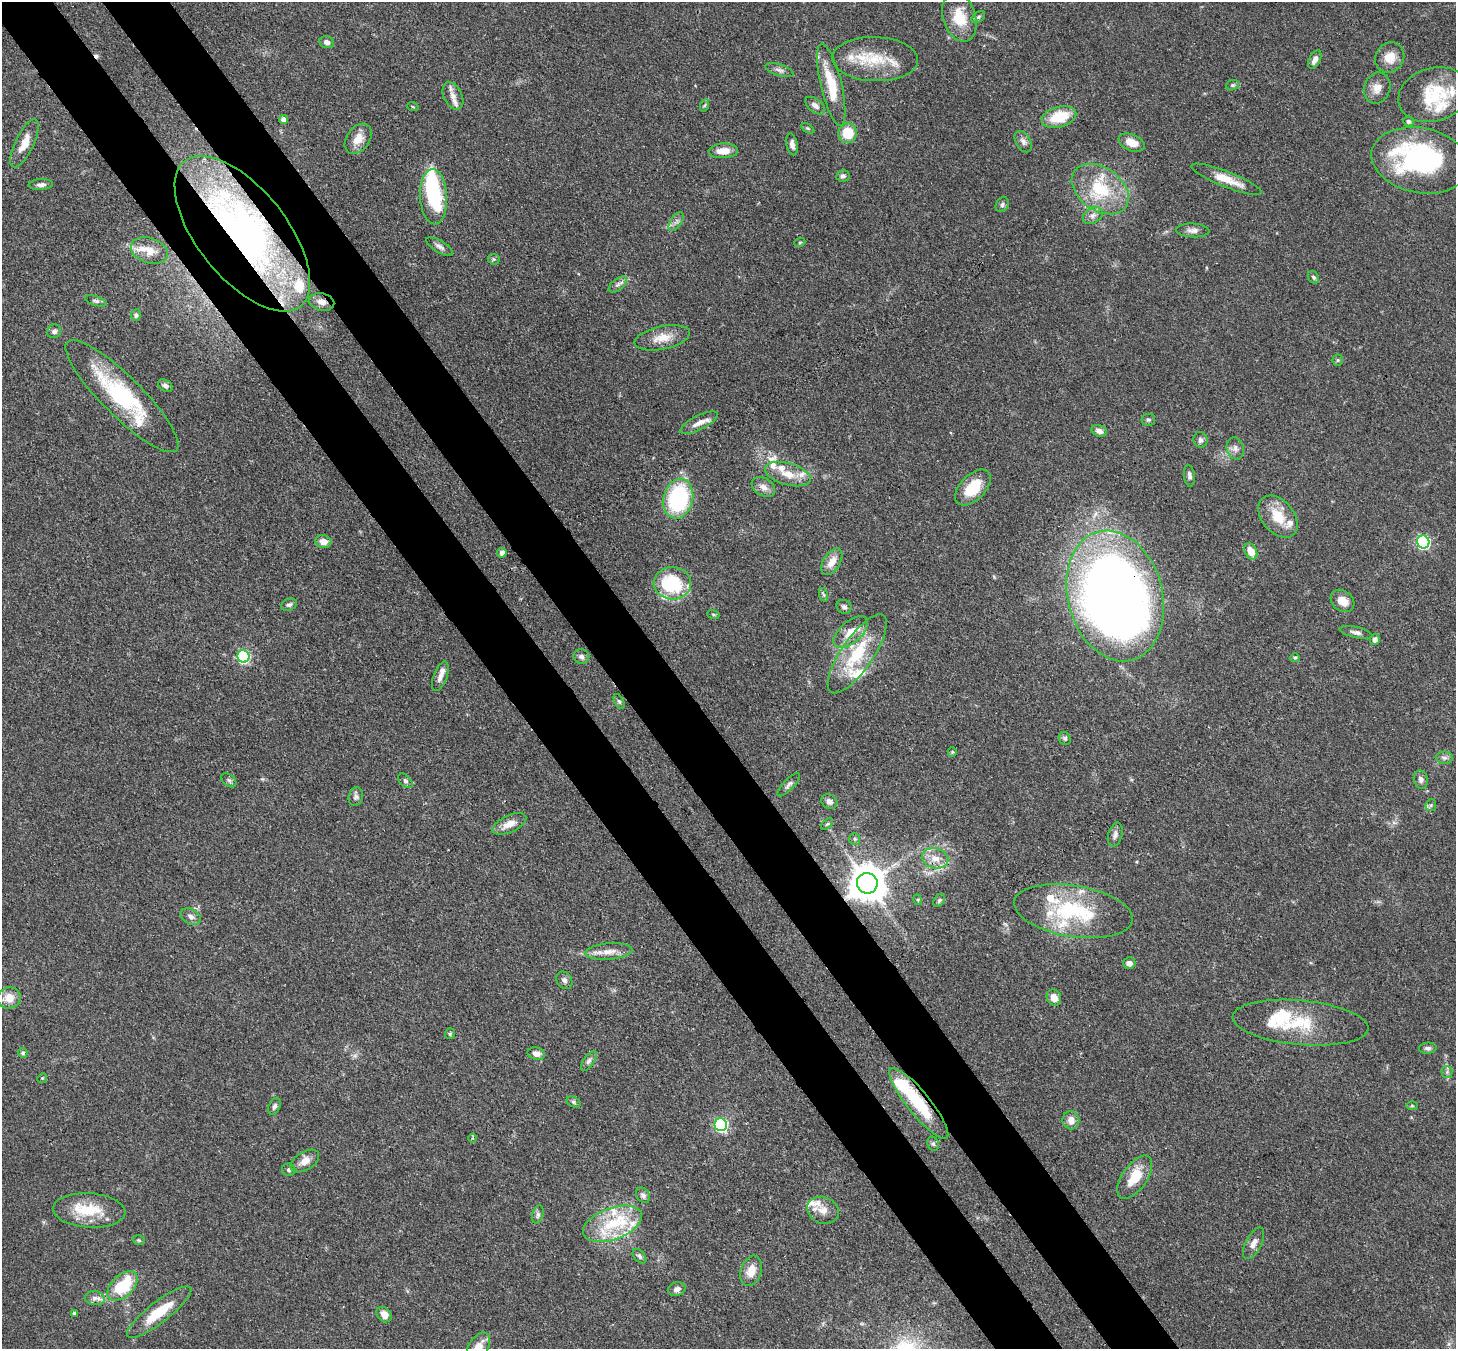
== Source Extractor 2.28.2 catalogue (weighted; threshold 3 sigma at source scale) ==
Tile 11 of 4 x 4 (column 3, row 3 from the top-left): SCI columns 2990-4443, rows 1556-2902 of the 5979 x 5952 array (HDU 1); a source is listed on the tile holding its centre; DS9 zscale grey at full resolution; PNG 1458 x 1351 px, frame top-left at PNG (2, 2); each listed source drawn as its Kron ellipse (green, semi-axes under 4 px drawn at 4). Shown black and unused: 9% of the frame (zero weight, under 3 of 4 exposures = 7% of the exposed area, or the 3 px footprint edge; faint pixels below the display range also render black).
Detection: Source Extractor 2.28.2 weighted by HDU 2 'WHT'; one run over the whole footprint, this tile lists its part. Background 0.101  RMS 0.004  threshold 0.018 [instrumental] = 3 sigma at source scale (4.5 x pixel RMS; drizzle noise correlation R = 1.50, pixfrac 1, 0.05/0.05 arcsec/px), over >= 5 px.
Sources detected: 170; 2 inside a brighter object's white glare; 1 cosmic-ray / hot-pixel residue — neither listed nor drawn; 24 inside a brighter listed object's ellipse — not listed separately; the other 143 listed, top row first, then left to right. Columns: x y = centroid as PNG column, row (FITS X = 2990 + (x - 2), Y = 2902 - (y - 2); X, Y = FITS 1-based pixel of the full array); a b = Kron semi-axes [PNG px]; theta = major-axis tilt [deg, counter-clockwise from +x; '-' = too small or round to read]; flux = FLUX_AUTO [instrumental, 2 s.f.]
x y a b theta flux
959 17 25 16 -72 10
978 17 7 5 36 0.79
327 42 7 6 - 1.6
1390 57 15 14 - 5.6
875 59 43 22 -2 18
1315 60 10 5 64 2.3
779 70 14 5 -19 1.7
831 85 42 10 -77 15
1232 85 6 5 - 0.73
1377 88 16 13 68 4.1
1434 95 36 26 17 20
453 96 14 9 -64 3.2
705 105 6 4 70 0.58
815 106 11 6 -38 1.9
413 107 6 3 -19 0.41
1059 117 17 10 16 13
283 120 4 4 - 2.1
1408 121 5 5 - 1.1
807 128 7 4 -31 0.62
848 133 10 9 - 11
358 139 17 11 55 5.4
1023 142 11 7 -59 1.7
24 143 26 9 64 5.6
1132 143 14 8 -22 5.2
792 144 11 5 -79 1.9
723 151 15 7 3 4.9
1420 160 49 32 -11 65
843 176 7 6 - 1.3
1226 179 37 8 -21 7.7
41 185 12 5 3 1.6
1100 189 31 21 -35 21
434 197 27 13 -87 30
1002 205 8 6 60 1.1
1093 216 10 7 32 2.1
676 221 10 5 56 1.5
1193 230 16 7 -3 2.2
242 234 93 44 -51 140
800 242 5 3 - 0.42
440 247 15 6 -31 1.7
149 251 19 12 -19 5.2
494 259 6 5 - 0.65
1313 277 6 5 - 0.73
618 284 11 5 38 1.5
96 301 11 5 -17 1
322 302 13 8 -12 3.2
136 315 6 5 - 0.73
54 331 7 6 - 1.2
662 338 28 11 12 6.7
1338 360 5 5 - 0.62
165 386 8 5 -32 1.3
122 396 77 20 -45 40
1148 420 7 6 - 0.79
699 423 21 7 26 3.8
1099 431 8 5 -18 2.2
1200 440 8 7 - 1.2
1235 448 11 8 -75 2
788 474 23 11 -15 6.5
1189 476 11 5 -83 1.2
763 487 12 8 -32 2.8
973 488 22 12 45 12
678 499 20 14 75 42
1278 517 24 16 -50 10
323 542 8 6 -11 2.8
1423 542 6 6 - 52
1251 551 8 6 -65 4.6
502 553 5 4 - 1.9
832 562 15 8 58 4.5
672 583 19 16 -3 26
824 595 7 4 -71 0.63
1115 596 66 47 -75 520
1343 601 13 10 -39 4.6
289 605 8 5 23 1
844 607 8 6 -31 1.3
713 614 6 4 -19 0.56
851 632 21 10 41 6.1
1356 632 16 5 -12 1.6
1375 639 6 5 - 1.6
857 654 46 16 55 22
243 656 6 6 - 52
581 657 8 7 - 1.3
1295 658 5 4 - 0.56
440 676 15 6 69 2.4
619 701 8 4 -62 0.75
1065 738 7 6 - 0.91
952 752 5 4 - 0.44
1444 758 8 6 -1 1.3
229 780 8 5 -39 0.98
1421 780 9 7 -74 1.6
405 781 9 5 -46 0.94
789 785 15 5 47 1.5
356 797 9 7 77 1.3
829 802 8 7 - 1.9
1431 805 6 5 - 0.75
509 824 18 8 24 4.4
827 824 7 4 44 0.62
1115 835 12 7 72 1.6
855 839 6 5 - 0.73
935 858 13 10 -15 4.9
867 883 10 10 - 1000
918 900 5 3 - 0.45
939 900 7 5 50 0.75
1073 911 60 25 -9 35
191 917 11 7 -29 1.8
609 951 23 8 5 4.5
1129 963 6 6 - 1.6
564 980 9 7 -55 1.6
1054 997 8 7 - 3.3
9 998 11 10 - 5.2
1301 1023 68 22 -5 22
450 1034 5 5 - 0.55
1428 1048 9 5 6 1.2
23 1053 5 4 - 0.77
536 1054 9 6 -14 2.4
589 1061 11 5 56 1.4
1447 1072 5 5 - 0.88
42 1078 5 4 - 0.52
573 1102 7 5 -28 0.79
919 1103 45 11 -51 22
274 1106 9 5 67 1.3
1412 1106 5 3 - 0.47
1071 1120 9 8 - 3.5
721 1125 6 6 - 61
473 1138 4 3 - 0.58
933 1144 7 5 -67 0.88
305 1161 15 9 31 3.7
289 1170 6 6 - 0.8
1135 1177 25 12 55 10
643 1195 8 6 -58 1.3
89 1210 36 17 -4 14
823 1210 16 13 -21 4.9
538 1215 9 5 74 1.1
612 1224 31 16 20 18
139 1240 6 4 -19 0.57
1254 1243 17 8 62 3.2
639 1256 8 5 -49 1
751 1271 15 10 70 5.5
122 1286 18 11 43 20
677 1289 9 6 15 2.1
95 1298 10 7 -7 2
159 1312 40 10 38 13
74 1313 4 3 - 0.86
384 1314 8 6 -48 3.4
478 1348 16 10 62 5.8
Overlapping masked pixels (flux is a lower limit): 6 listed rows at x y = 242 234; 322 302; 1115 596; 935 858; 867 883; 919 1103
Isophote crosses this tile's border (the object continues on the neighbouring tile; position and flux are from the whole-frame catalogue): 1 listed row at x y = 478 1348